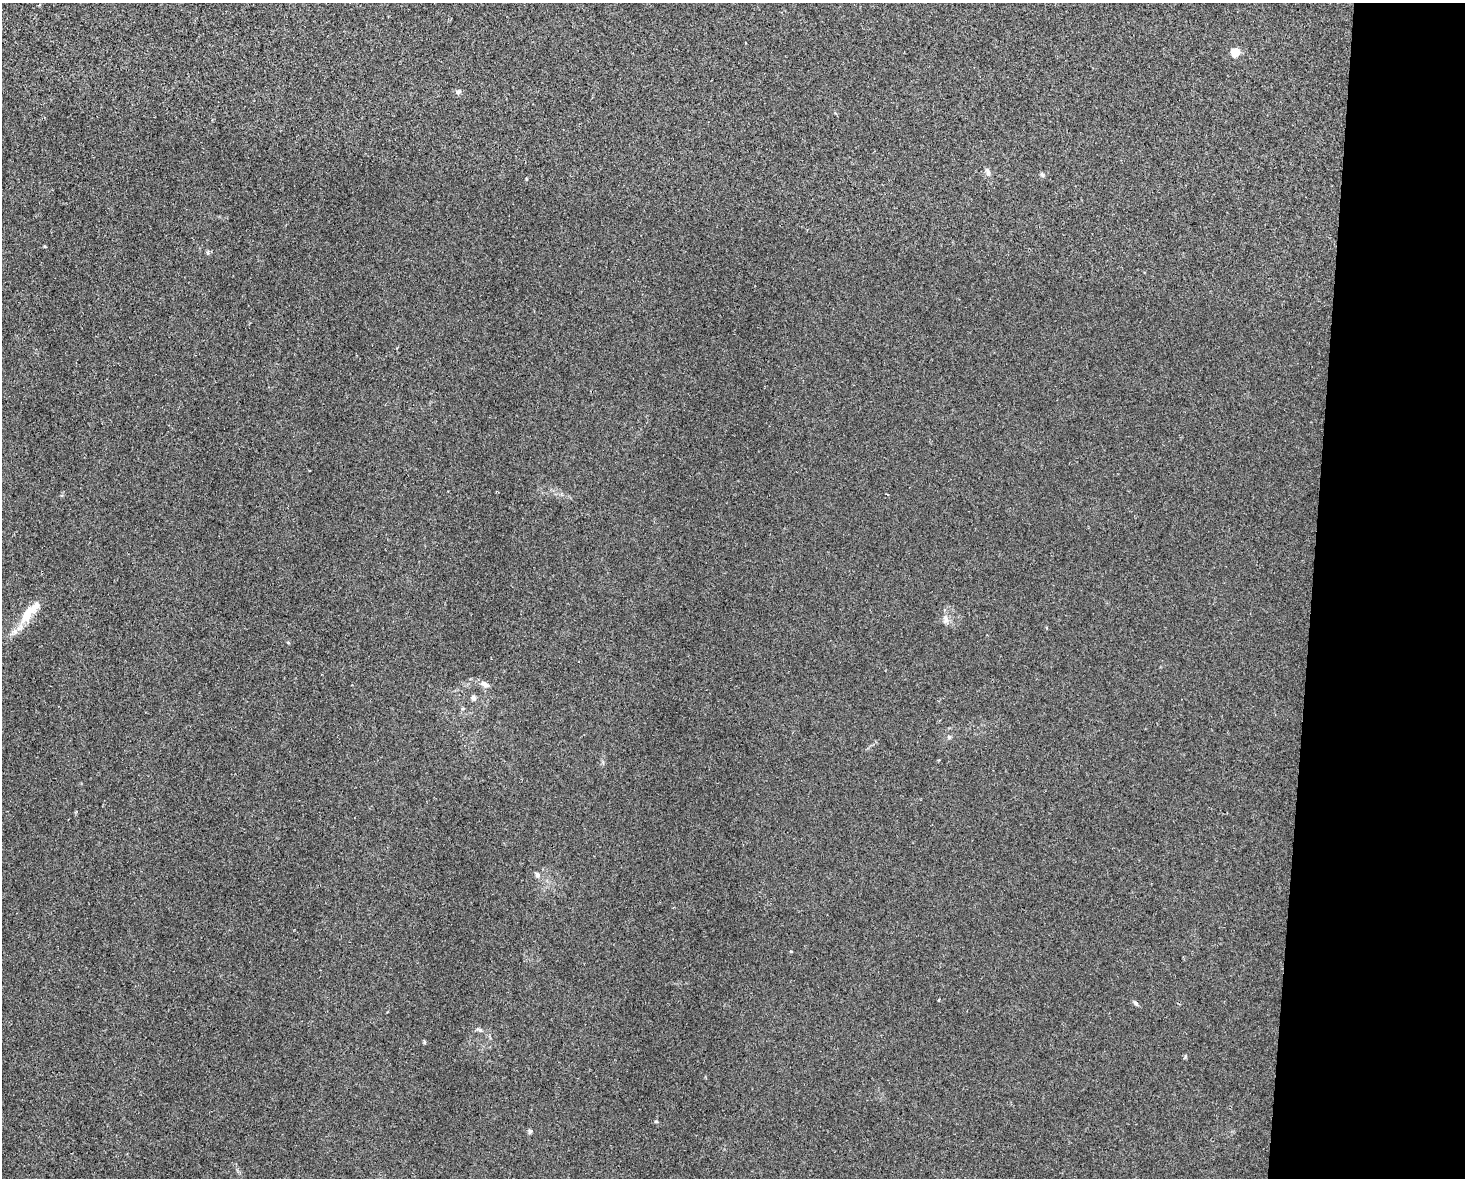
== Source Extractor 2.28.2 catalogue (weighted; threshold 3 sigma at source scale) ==
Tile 9 of 3 x 4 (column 3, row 3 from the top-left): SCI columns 3041-4503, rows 1191-2366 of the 4725 x 4717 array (HDU 1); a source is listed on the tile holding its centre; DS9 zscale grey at full resolution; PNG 1467 x 1180 px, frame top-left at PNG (2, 3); no overlay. Shown black and unused: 10% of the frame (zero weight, under 2 of 3 exposures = <1% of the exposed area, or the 3 px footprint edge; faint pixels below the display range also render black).
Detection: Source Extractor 2.28.2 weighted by HDU 2 'WHT'; one run over the whole footprint, this tile lists its part. Background 0.0324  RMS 0.0057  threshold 0.0256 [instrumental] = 3 sigma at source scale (4.5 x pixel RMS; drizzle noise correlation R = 1.50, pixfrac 1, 0.05/0.05 arcsec/px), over >= 5 px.
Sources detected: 15; all 15 listed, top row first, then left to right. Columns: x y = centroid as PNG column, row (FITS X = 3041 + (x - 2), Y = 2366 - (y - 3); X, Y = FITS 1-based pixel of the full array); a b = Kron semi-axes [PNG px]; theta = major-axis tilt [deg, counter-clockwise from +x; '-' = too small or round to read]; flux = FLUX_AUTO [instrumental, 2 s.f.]
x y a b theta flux
1235 52 5 5 - 26
458 92 7 6 - 1.5
988 172 14 6 -76 1.9
1042 175 6 5 - 0.93
30 612 38 11 47 13
946 619 14 6 -82 2.7
485 684 13 6 -28 2.6
474 698 8 5 -59 1.5
949 737 5 5 - 0.85
537 875 7 6 - 1.6
1136 1003 7 4 -44 1.2
480 1030 7 5 -43 1
1185 1056 6 3 71 0.61
656 1121 6 3 -2 0.57
530 1131 6 5 - 1
Unlisted compact peaks at least as high as the median listed source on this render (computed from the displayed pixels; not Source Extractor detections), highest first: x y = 424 1042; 791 951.